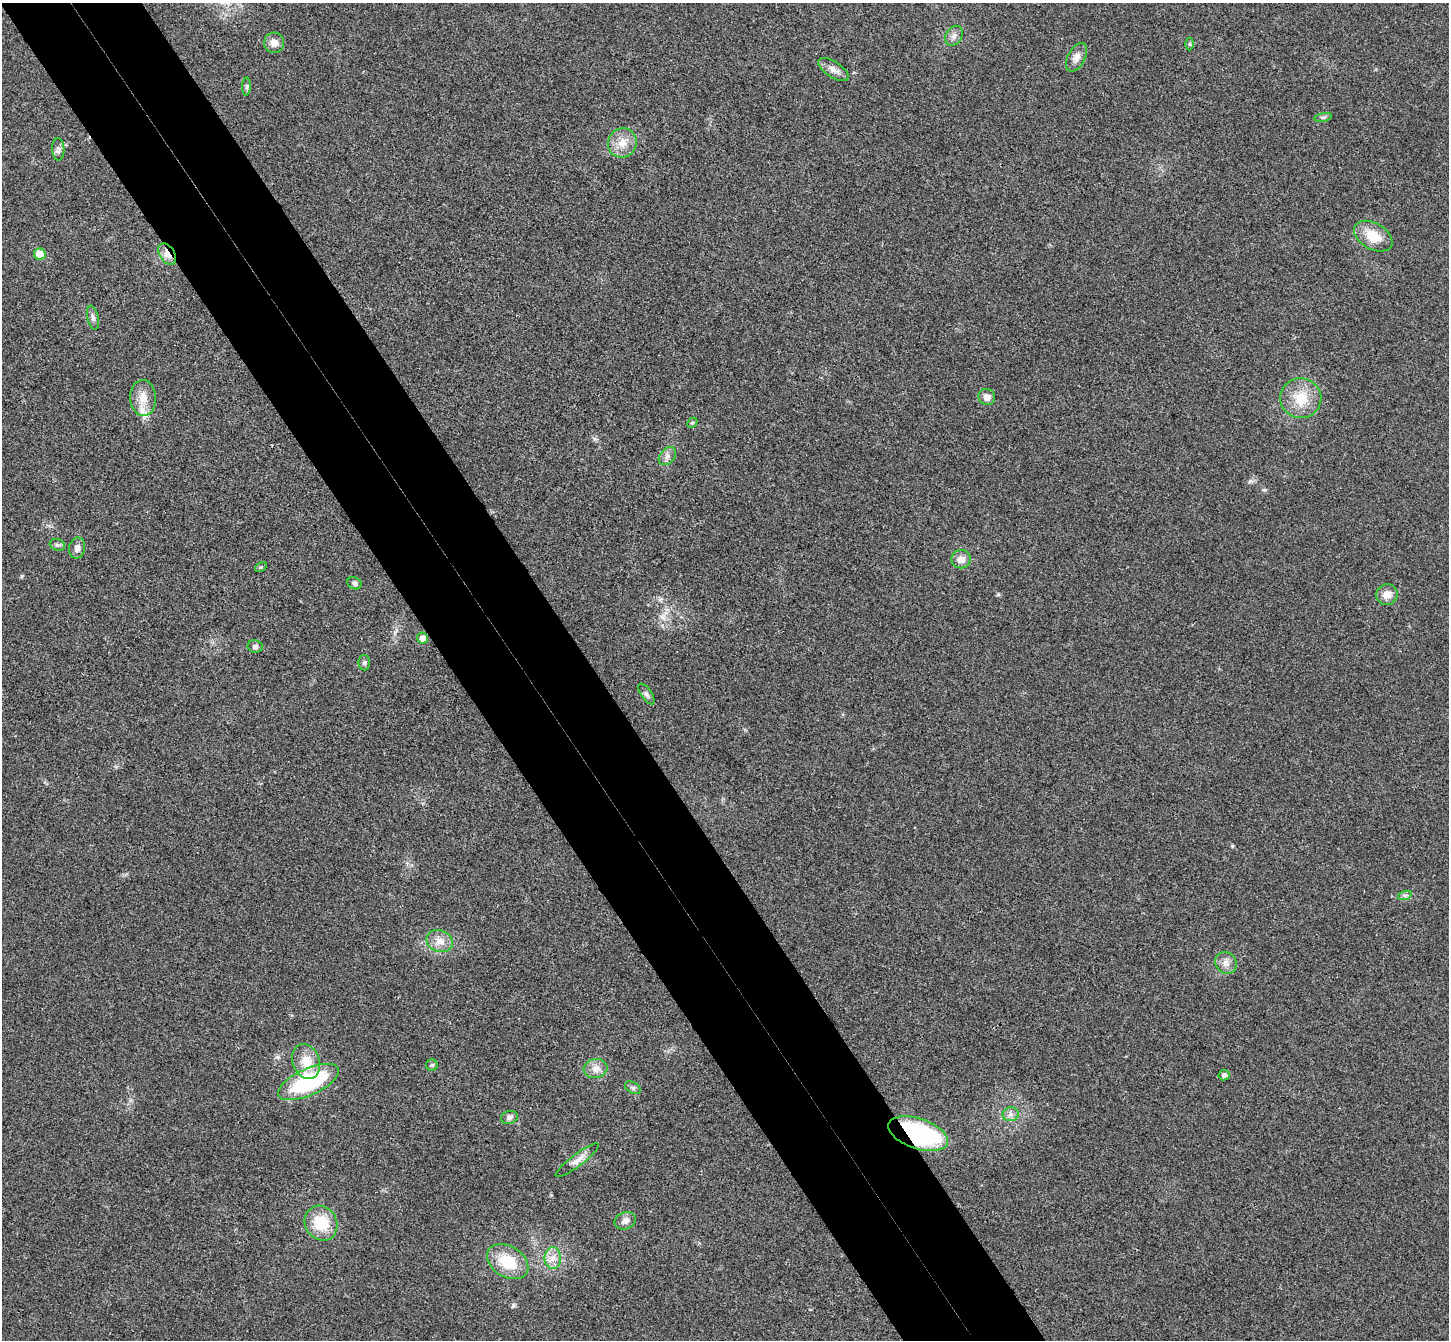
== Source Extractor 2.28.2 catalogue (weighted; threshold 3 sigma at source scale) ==
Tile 11 of 4 x 4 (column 3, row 3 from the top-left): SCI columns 2944-4390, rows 1529-2866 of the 5890 x 5866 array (HDU 1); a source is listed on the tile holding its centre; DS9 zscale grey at full resolution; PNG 1451 x 1342 px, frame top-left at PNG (2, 3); each listed source drawn as its Kron ellipse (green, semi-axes under 4 px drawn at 4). Shown black and unused: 10% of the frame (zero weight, under 3 of 4 exposures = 6% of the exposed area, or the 3 px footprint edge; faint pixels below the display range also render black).
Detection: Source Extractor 2.28.2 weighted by HDU 2 'WHT'; one run over the whole footprint, this tile lists its part. Background 0.0247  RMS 0.0058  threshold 0.0263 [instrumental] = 3 sigma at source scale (4.5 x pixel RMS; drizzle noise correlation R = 1.50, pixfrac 1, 0.05/0.05 arcsec/px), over >= 5 px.
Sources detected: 46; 1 inside a brighter listed object's ellipse — not listed separately; the other 45 listed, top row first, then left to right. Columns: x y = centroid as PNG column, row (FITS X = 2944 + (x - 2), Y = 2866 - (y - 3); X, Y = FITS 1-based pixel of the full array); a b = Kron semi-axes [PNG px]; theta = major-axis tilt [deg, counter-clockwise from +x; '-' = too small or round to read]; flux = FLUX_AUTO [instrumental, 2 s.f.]
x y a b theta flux
954 36 11 8 59 2.9
274 43 10 10 - 4.5
1189 44 6 4 -89 0.9
1076 57 15 8 61 4.2
833 69 17 8 -33 4.1
246 87 9 4 89 1.1
1323 117 9 4 9 1.2
622 143 15 14 - 8
58 149 11 6 -88 2.1
1373 236 21 13 -30 13
40 254 6 5 - 14
167 254 12 7 -59 5.1
93 318 12 5 -77 1.9
987 397 8 8 - 3.8
143 398 18 13 -88 8.3
1301 398 20 20 - 16
692 423 6 4 43 0.76
667 456 10 7 49 2.6
57 545 8 5 -19 1.4
77 548 10 8 80 2.9
961 559 9 9 - 4.4
261 567 6 4 32 0.85
354 583 7 6 - 1.9
1387 595 11 10 - 5.1
422 638 5 5 - 3.6
255 646 8 6 -10 1.7
364 663 7 6 - 1.3
646 694 12 5 -56 1.8
1405 895 7 4 19 1.2
440 941 13 10 -23 5.6
1226 963 11 10 - 3.9
306 1062 18 13 -71 11
432 1065 6 5 - 0.99
595 1069 12 9 13 4.4
1224 1075 5 5 - 2.1
309 1082 33 13 24 59
633 1088 8 5 -30 1.4
1011 1114 8 7 - 2.4
509 1117 8 6 15 2.4
918 1134 31 15 -19 94
577 1160 26 6 37 4.3
625 1221 11 8 21 3.1
321 1223 18 16 -57 19
553 1258 11 8 90 4.5
508 1262 22 15 -32 19
Overlapping masked pixels (flux is a lower limit): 2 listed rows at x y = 167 254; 918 1134
Unlisted compact peaks at least as high as the median listed source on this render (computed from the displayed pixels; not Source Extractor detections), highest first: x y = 513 1305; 998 594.